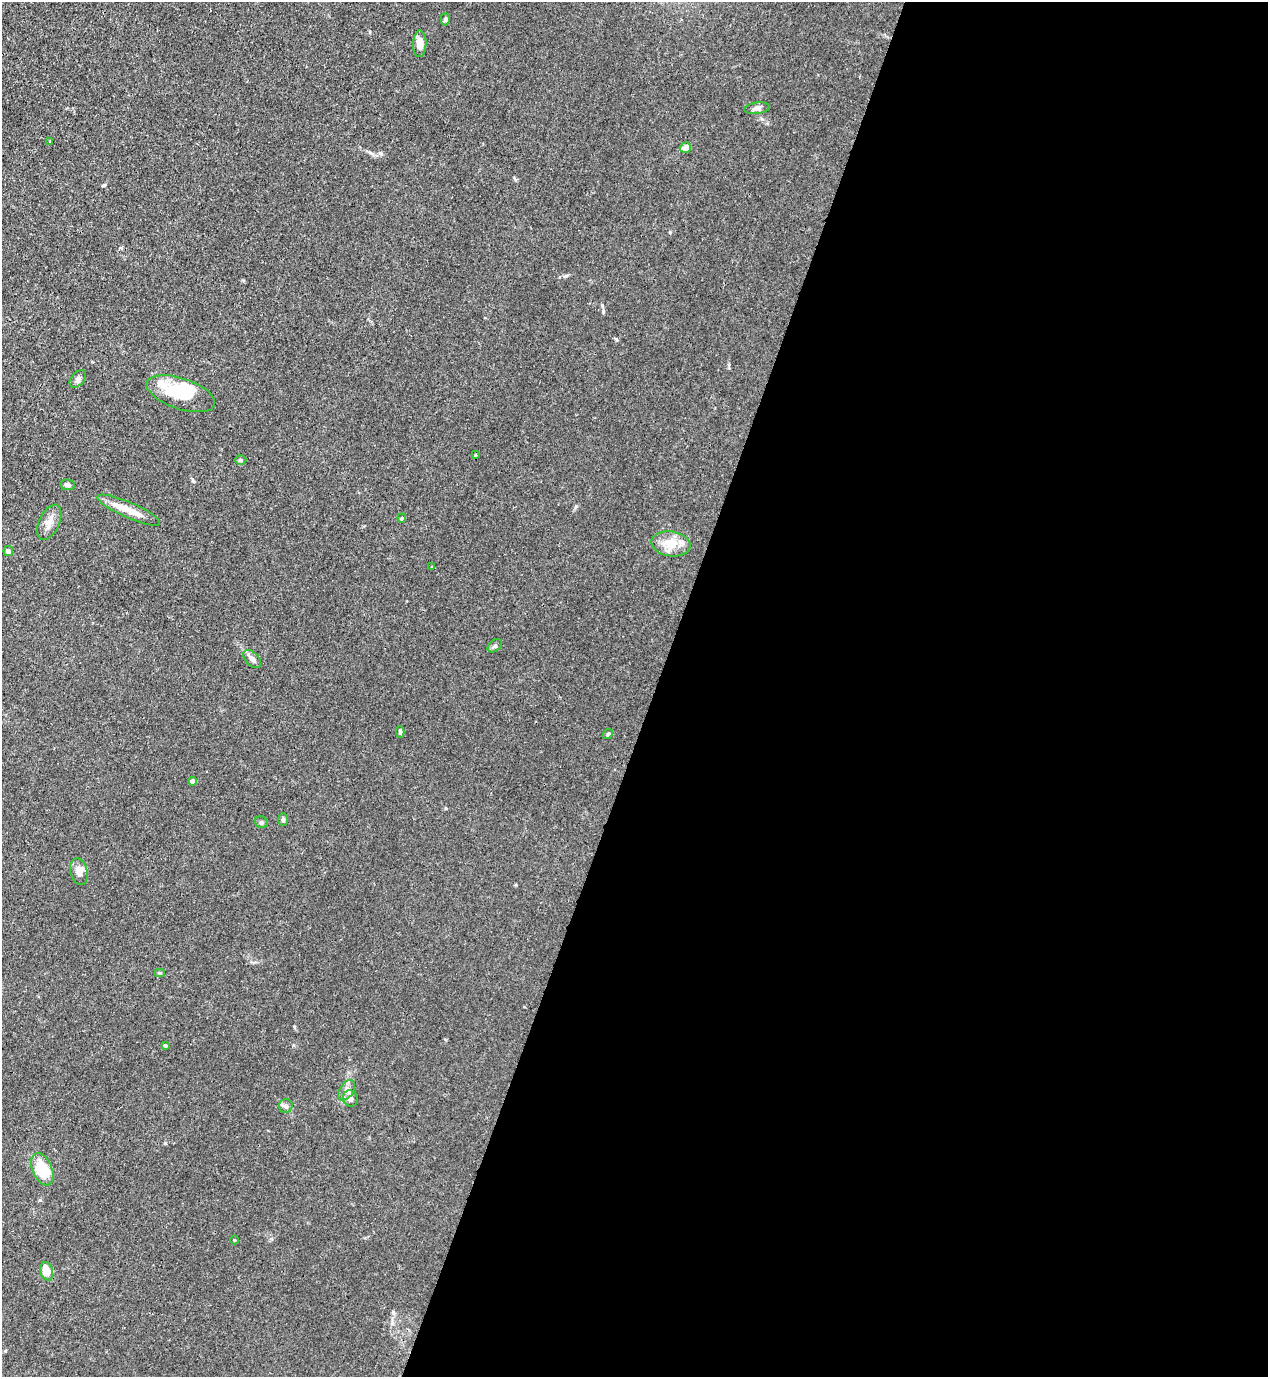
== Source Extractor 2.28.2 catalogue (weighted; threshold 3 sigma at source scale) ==
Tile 12 of 4 x 4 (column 4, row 3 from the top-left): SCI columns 4023-5288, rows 1417-2791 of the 5645 x 5583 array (HDU 1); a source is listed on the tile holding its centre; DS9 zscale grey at full resolution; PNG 1270 x 1379 px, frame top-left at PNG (2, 2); each listed source drawn as its Kron ellipse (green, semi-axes under 4 px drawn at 4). Shown black and unused: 48% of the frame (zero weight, under 3 of 4 exposures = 7% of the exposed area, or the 3 px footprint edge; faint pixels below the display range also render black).
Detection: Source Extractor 2.28.2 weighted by HDU 2 'WHT'; one run over the whole footprint, this tile lists its part. Background 0.0182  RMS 0.0026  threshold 0.0115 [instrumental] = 3 sigma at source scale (4.5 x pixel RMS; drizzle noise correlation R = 1.50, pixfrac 1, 0.05/0.05 arcsec/px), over >= 5 px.
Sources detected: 35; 1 inside a brighter object's white glare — neither listed nor drawn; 2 inside a brighter listed object's ellipse — not listed separately; the other 32 listed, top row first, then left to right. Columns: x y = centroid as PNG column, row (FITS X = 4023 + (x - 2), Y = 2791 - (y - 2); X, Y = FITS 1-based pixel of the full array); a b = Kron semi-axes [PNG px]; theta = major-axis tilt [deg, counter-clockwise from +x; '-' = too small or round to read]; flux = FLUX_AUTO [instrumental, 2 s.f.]
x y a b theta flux
445 19 6 4 88 0.43
420 44 13 6 89 2.4
757 108 13 5 7 0.9
50 141 3 2 - 0.19
685 148 6 5 - 2
78 379 10 6 49 0.85
181 394 36 15 -19 9.1
476 455 3 2 - 0.32
241 460 6 5 - 0.38
67 485 7 5 -7 0.82
129 510 34 8 -24 4.1
402 518 4 4 - 0.29
49 522 19 10 64 2.1
671 544 20 12 -7 4.7
8 551 5 5 - 0.75
432 567 3 3 - 0.2
495 646 8 5 39 0.54
252 659 11 6 -46 0.97
400 732 6 4 -89 0.45
608 734 6 4 43 0.33
192 781 4 4 - 0.93
283 819 6 5 - 0.48
261 822 7 5 -32 0.44
79 872 13 8 -76 2
160 973 5 4 - 0.34
165 1045 3 3 - 0.27
347 1090 11 7 56 1.2
350 1099 8 7 - 1.1
286 1106 7 6 - 0.89
42 1169 17 10 -67 9.2
234 1240 4 3 - 0.22
47 1271 9 6 -73 3.8
Unlisted compact peaks at least as high as the median listed source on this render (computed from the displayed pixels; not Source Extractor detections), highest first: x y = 393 1312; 104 185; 566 276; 193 481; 616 339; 576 506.